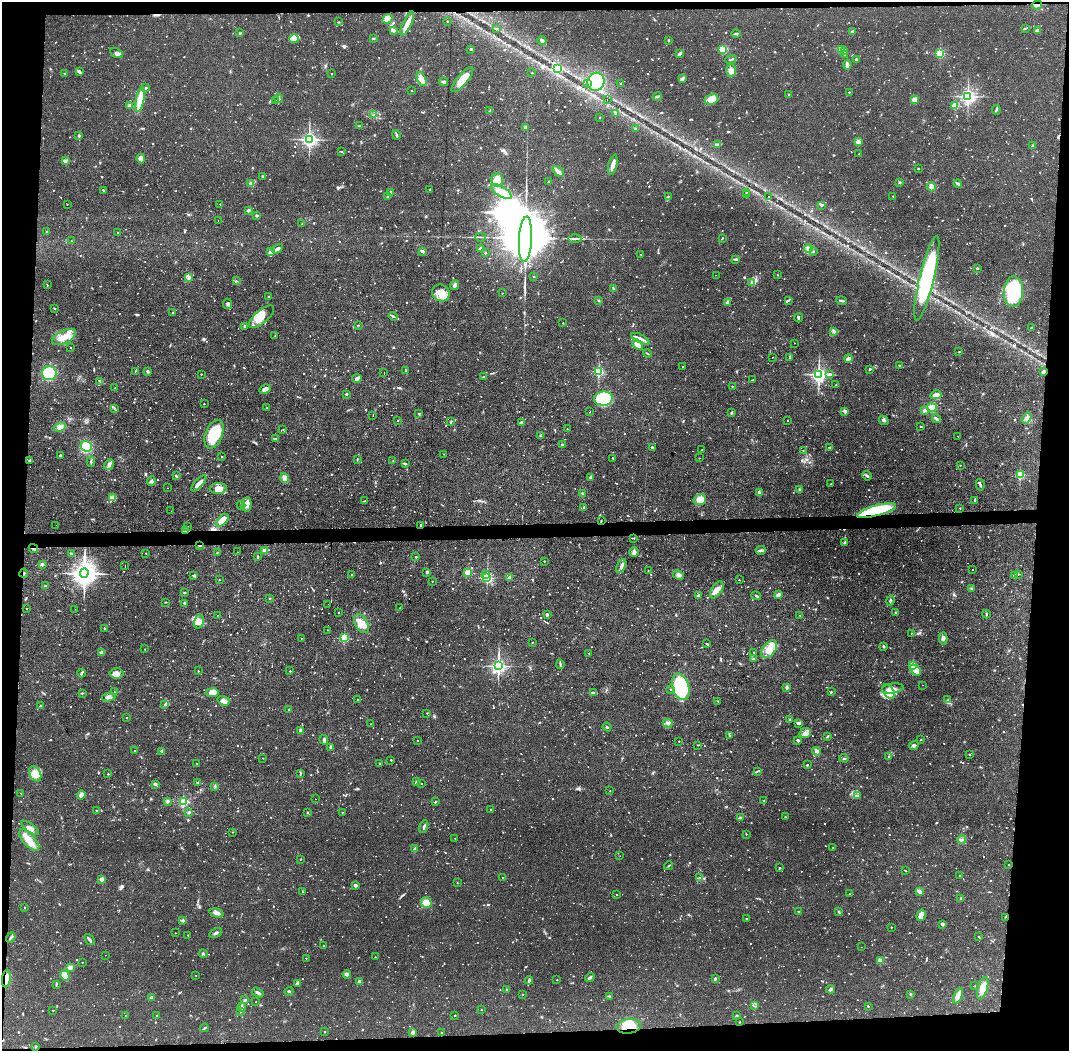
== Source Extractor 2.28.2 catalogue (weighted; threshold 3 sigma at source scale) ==
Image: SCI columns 1-4268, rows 53-4247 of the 4268 x 4301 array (HDU 1 of 3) = the unmasked area's bounding box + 8 px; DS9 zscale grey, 4 x 4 block average (1 PNG px = mean of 4 x 4 image px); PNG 1071 x 1053 px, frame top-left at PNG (2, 2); each listed source drawn as its Kron ellipse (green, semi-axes under 4 px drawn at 4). Shown black and unused: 9% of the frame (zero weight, under 2 of 3 exposures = <1% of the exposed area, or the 3 px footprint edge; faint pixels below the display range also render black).
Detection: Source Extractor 2.28.2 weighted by HDU 2 'WHT'. Background 0.0561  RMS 0.0059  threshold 0.0263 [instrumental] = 3 sigma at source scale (4.5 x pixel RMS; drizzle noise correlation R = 1.50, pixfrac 1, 0.05/0.05 arcsec/px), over >= 5 px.
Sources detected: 1966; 29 too faint to see at this stretch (4 x 4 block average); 7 inside a brighter object's white glare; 65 cosmic-ray / hot-pixel residue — neither listed nor drawn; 26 coinciding with a brighter row at this scale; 36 inside a brighter listed object's ellipse — not listed separately; of the other 1803, all 500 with FLUX_AUTO >= 2.28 (the completeness limit of this list) listed and drawn (1303 fainter detections not listed), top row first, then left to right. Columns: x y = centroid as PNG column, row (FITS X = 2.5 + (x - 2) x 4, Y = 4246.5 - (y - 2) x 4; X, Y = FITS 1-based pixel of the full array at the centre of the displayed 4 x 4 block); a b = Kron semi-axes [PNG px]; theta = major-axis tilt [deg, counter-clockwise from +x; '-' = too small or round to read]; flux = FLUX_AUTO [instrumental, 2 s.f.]
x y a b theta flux
1037 5 5 2 - 7.4
387 19 5 4 - 33
447 21 2 2 - 2.4
339 22 3 2 - 2.4
407 24 13 3 65 32
1025 28 3 2 - 3.1
496 29 2 2 - 2.8
393 30 4 2 - 5.4
1037 30 4 3 - 9.8
852 32 2 2 - 15
240 33 2 2 - 3
736 34 4 2 - 4.6
373 38 3 2 - 2.4
294 39 5 3 - 26
668 40 2 2 - 3.1
542 41 4 3 - 6.1
471 49 3 2 - 3.2
723 49 2 2 - 100
841 50 3 3 - 8.5
845 51 3 2 - 4.4
116 53 7 3 -25 12
680 53 4 2 - 12
940 53 2 2 - 180
845 54 3 3 - 5.8
731 59 6 2 22 4.2
856 59 3 2 - 3.4
847 65 5 3 - 14
557 69 2 2 - 190
731 71 6 5 - 17
79 72 4 2 - 7.9
532 73 2 2 - 2.6
65 74 2 2 - 14
332 74 2 2 - 2.3
682 78 4 2 - 6.1
421 79 7 3 -65 38
462 80 16 5 51 54
444 82 4 2 - 7.9
596 82 9 8 - 180
588 83 3 2 - 5.3
621 84 3 2 - 2.4
146 88 2 2 - 3.6
412 91 2 2 - 2.3
849 92 2 2 - 2.5
788 94 2 2 - 3.9
657 96 5 2 - 4.6
968 96 3 3 - 680
279 98 4 2 - 8.6
712 99 7 5 17 24
140 100 12 3 78 100
607 100 2 2 - 2.7
915 100 4 3 - 22
275 101 2 2 - 4.9
130 106 2 2 - 33
955 106 2 2 - 72
996 110 5 2 - 4.2
490 111 4 2 - 4.6
616 113 3 2 - 4.2
374 115 3 2 - 4.4
600 117 2 2 - 3.4
359 126 2 2 - 3.1
525 127 3 3 - 5.8
635 129 2 2 - 6.2
396 135 5 2 - 6.8
79 136 2 2 - 13
309 139 3 3 - 1100
858 142 3 3 - 23
717 144 4 2 - 4.5
1033 146 3 2 - 5.6
342 151 3 2 - 2.3
859 154 2 2 - 3.7
141 159 4 4 - 22
65 161 4 2 - 3.7
613 165 10 2 76 29
918 169 2 2 - 3.9
558 171 6 3 -39 15
263 176 3 2 - 2.6
497 180 7 5 -78 76
549 182 3 2 - 3.6
900 182 3 2 - 2.7
250 183 3 2 - 5.1
958 184 4 3 - 5.2
931 187 4 4 - 14
430 189 2 2 - 2.4
103 190 3 2 - 3
390 192 2 2 - 8.8
501 192 12 5 -31 45
746 192 2 2 - 2.5
746 195 2 2 - 2.6
668 196 2 2 - 2.3
769 196 2 2 - 5.7
893 196 2 2 - 4
388 197 2 2 - 16
67 204 2 2 - 2.5
220 204 2 2 - 2.5
821 205 3 2 - 6.3
248 210 4 2 - 6.3
257 215 2 2 - 5.6
218 221 2 2 - 2.9
302 224 3 2 - 4.7
46 232 2 2 - 3.9
117 232 2 2 - 2.4
481 237 5 2 - 4.7
722 238 3 2 - 2.8
525 239 23 6 87 44000
575 239 6 2 -2 9.3
71 241 2 2 - 3
277 249 6 3 29 9.7
480 249 3 3 - 7.9
808 249 4 4 - 8.9
813 251 3 2 - 2.7
271 252 3 3 - 21
422 252 4 2 - 4
485 253 2 2 - 2.8
641 254 2 2 - 2.8
736 259 4 2 - 5.4
977 268 3 2 - 3.2
716 275 2 2 - 4.4
778 275 2 2 - 2.6
189 277 3 3 - 5.5
534 277 2 2 - 4.4
927 278 43 7 76 440
236 281 2 2 - 3
752 282 3 2 - 3.9
47 285 2 2 - 3.1
455 285 5 3 - 7.5
613 288 2 2 - 4.7
1014 292 15 9 89 240
441 293 9 8 - 45
502 293 2 2 - 2.7
269 297 3 2 - 2.6
599 300 3 2 - 2.5
788 300 4 2 - 5.2
842 301 5 2 - 7.2
727 302 4 3 - 7.1
227 304 5 4 - 7.3
54 308 3 2 - 2.3
173 312 2 2 - 3.7
393 316 4 2 - 6
261 317 15 6 40 58
798 318 5 2 - 4.4
563 323 2 2 - 2.8
358 325 2 2 - 5.1
245 326 2 2 - 7.6
1031 328 3 2 - 7
834 332 4 3 - 8.8
275 336 3 2 - 2.9
64 337 13 6 25 46
640 339 10 3 -25 14
795 343 2 2 - 4.4
638 345 6 3 -45 25
71 348 2 2 - 2.7
959 352 2 2 - 2.4
647 353 4 2 - 2.7
772 358 2 2 - 2.4
790 358 2 2 - 3.2
849 358 4 3 - 14
899 365 3 2 - 2.4
683 366 2 2 - 3.4
870 369 3 2 - 3
135 371 2 2 - 3.1
147 371 4 2 - 5
406 371 3 2 - 2.5
599 371 2 2 - 300
1043 372 4 3 - 5.9
49 373 7 7 - 130
384 373 2 2 - 4.6
201 374 2 2 - 3.1
819 374 3 3 - 900
829 374 3 3 - 5.6
483 377 2 2 - 2.3
357 378 5 4 - 8.3
753 380 4 2 - 2.3
100 381 4 2 - 5
836 385 2 2 - 2.6
732 386 2 2 - 3
115 388 2 2 - 2.6
265 389 6 4 27 17
346 394 2 2 - 12
936 395 5 3 - 16
604 399 9 7 6 220
204 404 2 2 - 3.2
267 407 2 2 - 2.7
932 407 5 4 - 20
114 408 2 2 - 2.5
924 410 4 3 - 8.9
845 411 4 3 - 8.3
590 412 2 2 - 2.7
731 413 2 2 - 3.5
419 414 2 2 - 3.3
373 415 2 2 - 4.3
936 418 5 3 - 5.4
1027 418 6 3 54 9.3
788 420 2 2 - 2.9
884 420 5 3 - 6.1
398 421 2 2 - 3.9
451 422 3 2 - 3.6
521 422 3 2 - 3.6
920 426 2 2 - 2.9
60 427 6 4 26 19
283 429 2 2 - 3.2
567 429 2 2 - 2.3
214 434 15 8 69 160
541 436 3 3 - 7.5
958 436 2 2 - 4.3
276 439 4 2 - 7.1
563 445 3 2 - 7.6
86 446 6 5 - 72
652 448 3 2 - 7.3
829 448 3 2 - 2.5
702 450 2 2 - 3
803 450 2 2 - 2.5
444 454 2 2 - 2.4
60 455 3 2 - 3
222 456 2 2 - 4.8
613 458 2 2 - 3
699 458 2 2 - 2.4
357 459 3 2 - 2.3
30 460 3 2 - 4
393 461 2 2 - 3
91 462 5 2 - 4.6
405 463 3 2 - 4.1
109 465 6 3 62 12
960 465 2 2 - 2.3
1020 475 2 2 - 160
176 476 4 2 - 4.7
867 476 5 2 - 8
590 477 3 2 - 5.8
285 478 5 3 - 25
151 481 5 4 - 8.5
199 483 10 2 48 21
831 484 2 2 - 3.9
980 485 6 2 -79 5.7
167 488 2 2 - 3.1
218 488 8 5 0 21
799 489 2 2 - 3.1
759 492 4 3 - 6.2
583 494 3 2 - 4.3
112 498 4 3 - 26
700 499 6 5 - 35
365 501 3 2 - 2.3
975 501 3 2 - 5.4
246 504 7 5 78 28
241 505 4 2 - 3.7
583 507 2 2 - 4.4
960 508 2 2 - 2.4
171 511 2 2 - 4.2
876 511 20 5 15 290
222 520 8 4 47 46
601 521 3 2 - 2.3
56 525 2 2 - 2.3
421 526 2 2 - 5.3
188 527 2 2 - 2.8
185 530 3 2 - 4.2
634 538 2 2 - 2.5
844 543 3 2 - 4
200 545 2 2 - 5
33 548 5 2 - 7.7
761 550 5 3 - 8.7
265 551 3 2 - 21
237 552 2 2 - 2.7
634 552 5 4 - 9.3
146 553 2 2 - 2.5
217 553 3 2 - 3.1
72 554 4 2 - 4.1
257 557 3 2 - 2.6
416 557 2 2 - 4.7
544 561 2 2 - 2.9
42 564 4 2 - 6
125 566 2 2 - 3.4
621 566 7 3 63 9.9
973 570 2 2 - 2.3
648 571 2 2 - 4.6
427 572 2 2 - 5.6
468 572 2 2 - 94
24 573 4 2 - 4.1
84 573 5 4 - 4500
352 574 2 2 - 3.8
486 574 3 2 - 14
1018 574 2 2 - 2.6
194 575 3 3 - 5.7
678 575 6 3 -27 8
1015 575 2 2 - 8.9
509 577 3 2 - 7.7
487 578 2 2 - 450
219 580 2 2 - 3.4
739 580 2 2 - 2.4
432 581 2 2 - 2.6
45 586 2 2 - 7.3
971 588 3 2 - 2.9
717 590 9 5 56 23
184 593 3 2 - 3.3
698 595 3 2 - 5.9
778 595 4 3 - 9.8
756 596 5 2 - 4.8
269 598 2 2 - 2.7
890 601 5 2 - 5.8
166 602 2 2 - 2.4
184 603 4 2 - 4
328 604 2 2 - 2.7
400 608 2 2 - 2.5
27 609 2 2 - 2.7
75 609 2 2 - 4.4
896 612 3 2 - 3.2
338 613 2 2 - 2.9
547 614 4 3 - 5.3
986 614 4 2 - 3.3
217 615 2 2 - 2.5
800 615 2 2 - 2.3
199 621 7 4 73 20
361 624 10 6 -60 50
104 628 2 2 - 5.8
328 630 2 2 - 4.6
911 633 2 2 - 4.4
301 638 2 2 - 2.9
344 638 2 2 - 280
943 638 6 3 87 10
532 642 2 2 - 2.6
707 644 3 2 - 3.7
884 646 3 2 - 4.1
145 649 2 2 - 3.2
769 649 10 6 50 45
754 652 2 2 - 2.9
102 653 4 3 - 9.9
589 653 2 2 - 5
754 659 2 2 - 2.4
560 664 4 2 - 5.2
913 665 2 2 - 100
498 666 3 2 - 1200
916 670 6 4 -49 26
198 671 2 2 - 3.9
290 671 2 2 - 2.8
81 673 4 2 - 6.8
116 673 7 5 -5 23
923 685 2 2 - 3.8
681 687 13 8 -72 340
787 687 3 2 - 9.1
893 688 11 5 8 29
670 689 2 2 - 2.6
114 692 2 2 - 3.2
831 692 3 2 - 4.4
889 692 8 5 -50 66
82 693 3 2 - 2.9
212 693 6 4 9 30
593 693 3 2 - 3.9
109 697 7 3 10 11
358 699 2 2 - 2.6
948 700 2 2 - 3
224 701 6 3 -19 14
718 701 3 2 - 3.1
165 704 2 2 - 3.1
40 706 3 2 - 3.2
288 709 2 2 - 4
427 713 2 2 - 2.6
127 718 2 2 - 3.2
790 720 3 2 - 2.5
668 723 5 3 - 8.3
799 723 4 2 - 10
371 724 2 2 - 2.3
607 727 4 2 - 4.3
300 731 3 3 - 4.2
805 733 6 5 - 16
729 735 2 2 - 2.6
828 736 4 2 - 2.9
324 740 5 3 - 11
418 740 2 2 - 2.4
798 740 2 2 - 11
921 740 2 2 - 2.5
679 741 2 2 - 3
698 745 2 2 - 2.7
914 745 5 3 - 8.9
331 747 3 2 - 7.7
134 751 2 2 - 3.5
162 751 4 2 - 4.8
816 751 4 3 - 11
969 755 2 2 - 3.5
889 756 2 2 - 2.7
263 758 2 2 - 2.6
844 758 4 2 - 4
391 760 2 2 - 5.2
197 763 2 2 - 2.4
379 763 2 2 - 3.4
807 765 2 2 - 2.6
757 771 4 2 - 3.3
35 774 8 5 -63 32
108 774 2 2 - 3.8
300 774 4 2 - 3
417 782 4 2 - 6.4
197 783 2 2 - 2.9
155 784 2 2 - 11
421 784 2 2 - 2.4
215 786 3 2 - 3
610 791 2 2 - 2.5
21 793 2 2 - 2.4
81 795 4 3 - 20
858 796 2 2 - 4.1
315 799 2 2 - 2.3
168 801 2 2 - 3
183 801 2 2 - 260
763 801 2 2 - 4.8
435 802 3 2 - 3.2
97 810 2 2 - 3.3
491 810 2 2 - 3.1
189 812 2 2 - 5.5
307 812 3 2 - 3.3
342 812 2 2 - 3.2
785 817 2 2 - 4
740 818 3 2 - 3
424 827 7 2 69 5.8
30 828 10 4 -35 16
233 832 2 2 - 3.3
746 834 2 2 - 2.9
455 838 2 2 - 2.4
29 840 13 6 -47 41
962 840 4 2 - 4.7
832 847 2 2 - 2.6
415 849 4 3 - 7.9
620 856 2 2 - 3.1
300 859 2 2 - 3.3
1009 865 2 2 - 2.5
669 866 4 2 - 3
780 868 2 2 - 4.2
905 871 2 2 - 2.4
960 875 2 2 - 3.2
502 877 2 2 - 2.4
700 877 2 2 - 2.3
102 879 2 2 - 51
457 883 2 2 - 3.5
356 885 2 2 - 24
303 891 2 2 - 2.6
919 891 4 2 - 14
850 894 2 2 - 2.3
617 895 2 2 - 2.9
961 899 3 2 - 7.5
426 903 5 5 - 55
25 907 2 2 - 5.2
798 911 2 2 - 5.2
839 912 3 2 - 4.1
216 913 7 3 -14 16
921 915 6 3 73 29
1005 917 2 2 - 2.4
746 919 2 2 - 3.1
183 920 3 3 - 6.4
942 924 2 2 - 19
891 927 2 2 - 2.9
175 933 2 2 - 2.6
216 933 7 2 30 8.6
188 935 2 2 - 2.3
978 936 2 2 - 2.4
11 937 5 2 - 7.4
89 940 6 2 -49 11
324 946 2 2 - 2.4
861 947 2 2 - 2.5
203 954 4 2 - 4.2
105 955 2 2 - 2.5
375 957 2 2 - 2.3
306 958 2 2 - 2.7
881 960 4 3 - 13
82 962 2 2 - 3
70 968 4 3 - 10
347 974 4 3 - 12
65 975 5 4 - 45
196 975 2 2 - 2.3
590 977 5 2 - 6.1
6 979 9 3 84 27
715 979 3 2 - 6.8
529 980 4 2 - 7.3
557 980 2 2 - 2.3
359 982 2 2 - 33
297 983 3 2 - 5.4
56 984 3 2 - 3.6
975 986 2 2 - 2.7
983 988 11 5 74 47
506 989 2 2 - 4
831 989 4 3 - 8.6
289 991 4 2 - 4.6
258 992 6 2 -31 9.3
910 994 2 2 - 2.9
522 995 2 2 - 5
609 996 2 2 - 2.8
958 996 8 4 68 27
151 998 2 2 - 13
245 999 2 2 - 2.4
256 1002 2 2 - 2.4
754 1006 3 2 - 2.9
868 1006 2 2 - 3.6
242 1007 4 2 - 5.5
53 1010 2 2 - 3.1
481 1010 2 2 - 2.4
240 1012 2 2 - 3.3
126 1015 2 2 - 3.5
156 1015 2 2 - 2.5
455 1015 2 2 - 3.6
737 1015 3 2 - 2.5
739 1022 2 2 - 3.1
629 1026 12 7 7 86
205 1028 4 2 - 3.6
325 1032 2 2 - 2.5
413 1033 3 3 - 10
441 1033 2 2 - 3.1
36 1046 3 2 - 2.6
Overlapping masked pixels (flux is a lower limit): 10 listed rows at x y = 1037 5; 876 511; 601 521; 421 526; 185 530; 200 545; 33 548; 24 573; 6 979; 629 1026
Diffuse or blended objects may show on this block-average render without a row.